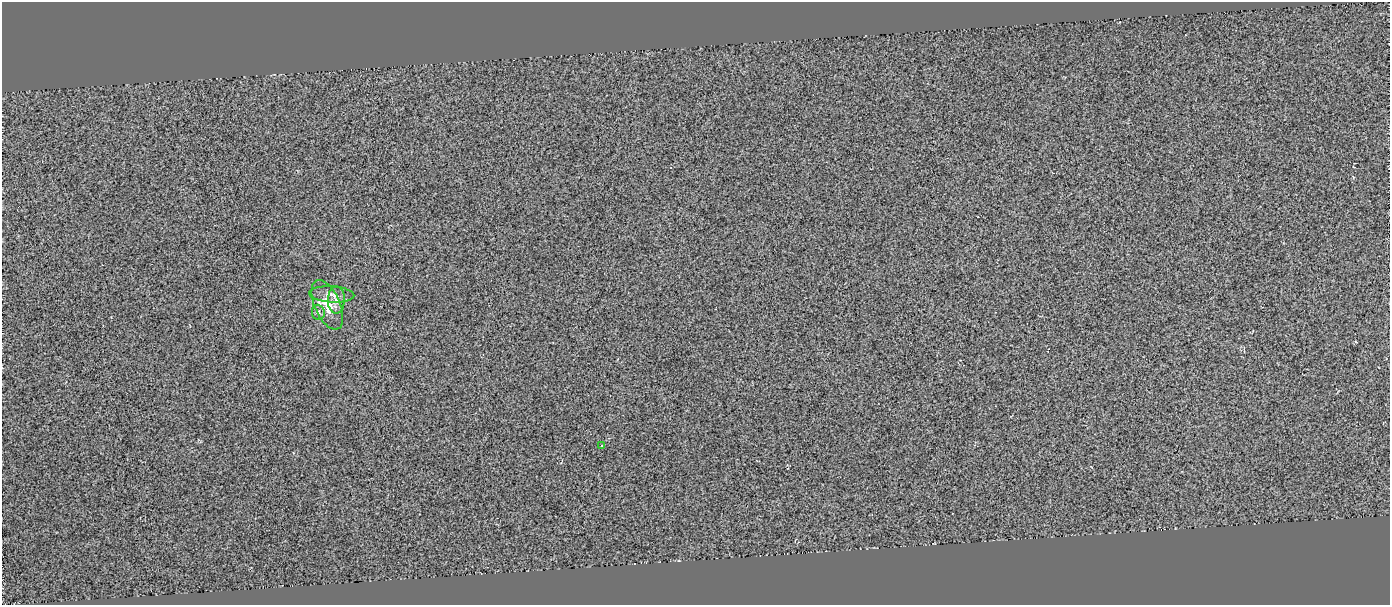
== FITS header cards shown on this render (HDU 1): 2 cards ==
NAXIS1  =                 1388
NAXIS2  =                  603

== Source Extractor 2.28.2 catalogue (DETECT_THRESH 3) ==
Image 1388 x 603 px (HDU 1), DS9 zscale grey, 1 PNG px = 1 image px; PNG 1392 x 607 px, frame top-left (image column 1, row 603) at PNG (2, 2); each listed source drawn as its Kron ellipse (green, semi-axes under 4 px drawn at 4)
Background -0.0259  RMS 0.29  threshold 0.884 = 3 sigma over >= 5 px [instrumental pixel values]
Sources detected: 5; all 5 listed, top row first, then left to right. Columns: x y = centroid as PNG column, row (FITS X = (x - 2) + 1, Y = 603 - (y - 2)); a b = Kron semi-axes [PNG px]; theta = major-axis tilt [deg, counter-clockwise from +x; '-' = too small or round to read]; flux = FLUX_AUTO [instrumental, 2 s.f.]
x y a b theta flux
332 294 22 8 -3 140
336 300 14 8 89 120
327 305 26 12 -66 390
318 312 7 6 - 62
602 446 4 3 - 17